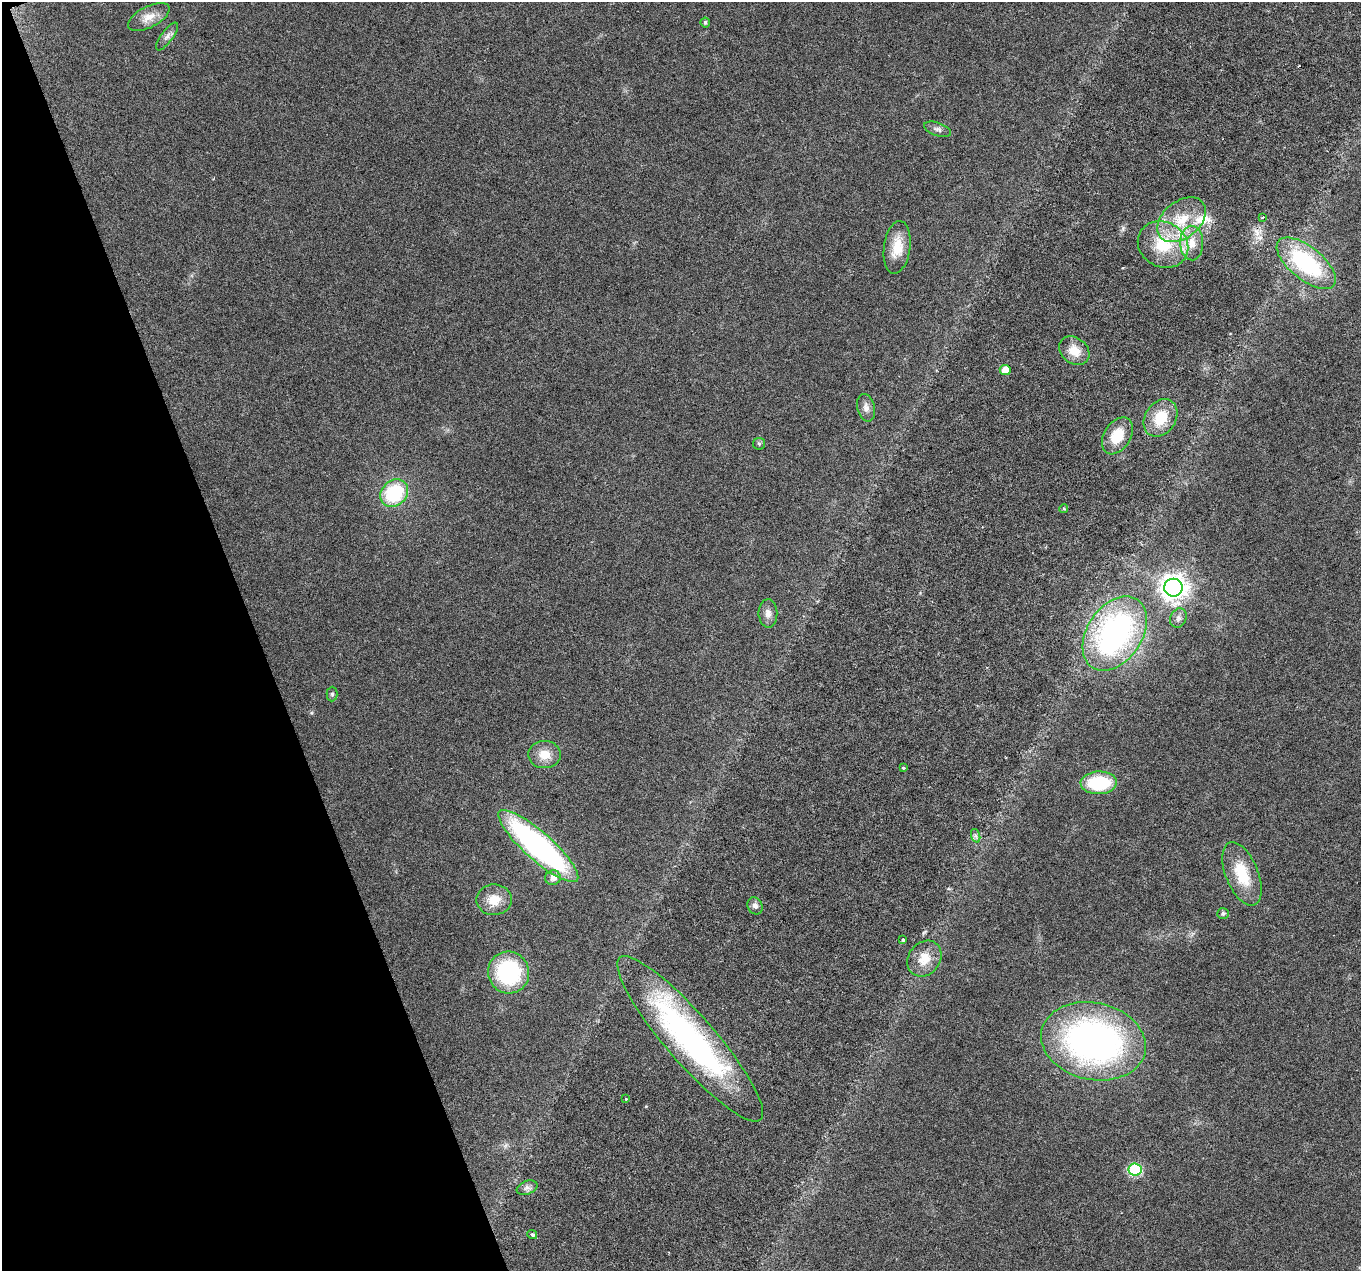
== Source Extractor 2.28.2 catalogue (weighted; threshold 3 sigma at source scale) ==
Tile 5 of 4 x 4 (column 1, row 2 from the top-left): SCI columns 2-1360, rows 2662-3930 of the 5437 x 5268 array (HDU 1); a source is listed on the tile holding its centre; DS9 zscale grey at full resolution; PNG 1363 x 1273 px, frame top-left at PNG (2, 2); each listed source drawn as its Kron ellipse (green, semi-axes under 4 px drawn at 4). Shown black and unused: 19% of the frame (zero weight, under 3 of 6 exposures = <1% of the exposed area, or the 3 px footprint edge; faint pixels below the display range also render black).
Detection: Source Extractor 2.28.2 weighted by HDU 2 'WHT'; one run over the whole footprint, this tile lists its part. Background 0.0284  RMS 0.0027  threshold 0.0112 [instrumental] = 3 sigma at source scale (4.09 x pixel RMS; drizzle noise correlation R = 1.36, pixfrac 0.8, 0.0396/0.0396 arcsec/px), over >= 5 px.
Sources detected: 45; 1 cosmic-ray / hot-pixel residue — neither listed nor drawn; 2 inside a brighter listed object's ellipse — not listed separately; the other 42 listed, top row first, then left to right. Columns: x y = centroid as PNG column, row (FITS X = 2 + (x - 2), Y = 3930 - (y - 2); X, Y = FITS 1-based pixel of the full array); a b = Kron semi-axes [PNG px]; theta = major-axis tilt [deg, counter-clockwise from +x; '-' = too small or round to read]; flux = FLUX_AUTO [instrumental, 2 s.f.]
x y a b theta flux
149 17 23 10 27 3.2
705 22 5 4 - 0.49
167 36 17 6 54 1.2
938 129 14 6 -19 1
1262 217 3 2 - 0.33
1182 220 27 18 39 9.6
1192 243 17 11 -88 3.9
1163 245 26 22 -29 12
897 247 27 13 82 5.4
1306 263 35 16 -39 28
1074 351 16 12 -40 4
1005 370 5 5 - 3.4
866 408 14 8 -76 1.6
1160 418 20 15 56 7.1
1117 436 20 13 58 6.7
759 444 6 6 - 0.43
394 493 15 12 44 17
1064 509 4 4 - 0.39
1173 588 9 9 - 260
768 613 14 9 -88 1.7
1178 618 10 8 65 1
1115 633 41 27 56 66
332 694 7 5 90 0.56
544 754 16 13 -1 3.8
903 768 3 3 - 0.39
1099 783 18 11 2 15
976 836 7 4 -71 0.56
538 846 52 14 -42 66
1242 874 33 16 -68 9.2
553 878 8 7 - 1.8
494 900 17 15 1 4.2
755 906 9 7 -65 1.1
1223 913 6 5 - 0.58
903 940 3 3 - 0.39
924 959 19 15 53 4.7
509 972 21 20 - 24
690 1039 107 24 -49 69
1093 1041 53 38 -12 95
626 1099 4 3 - 0.28
1135 1170 6 6 - 23
527 1188 11 6 21 1.1
532 1235 5 4 - 0.61